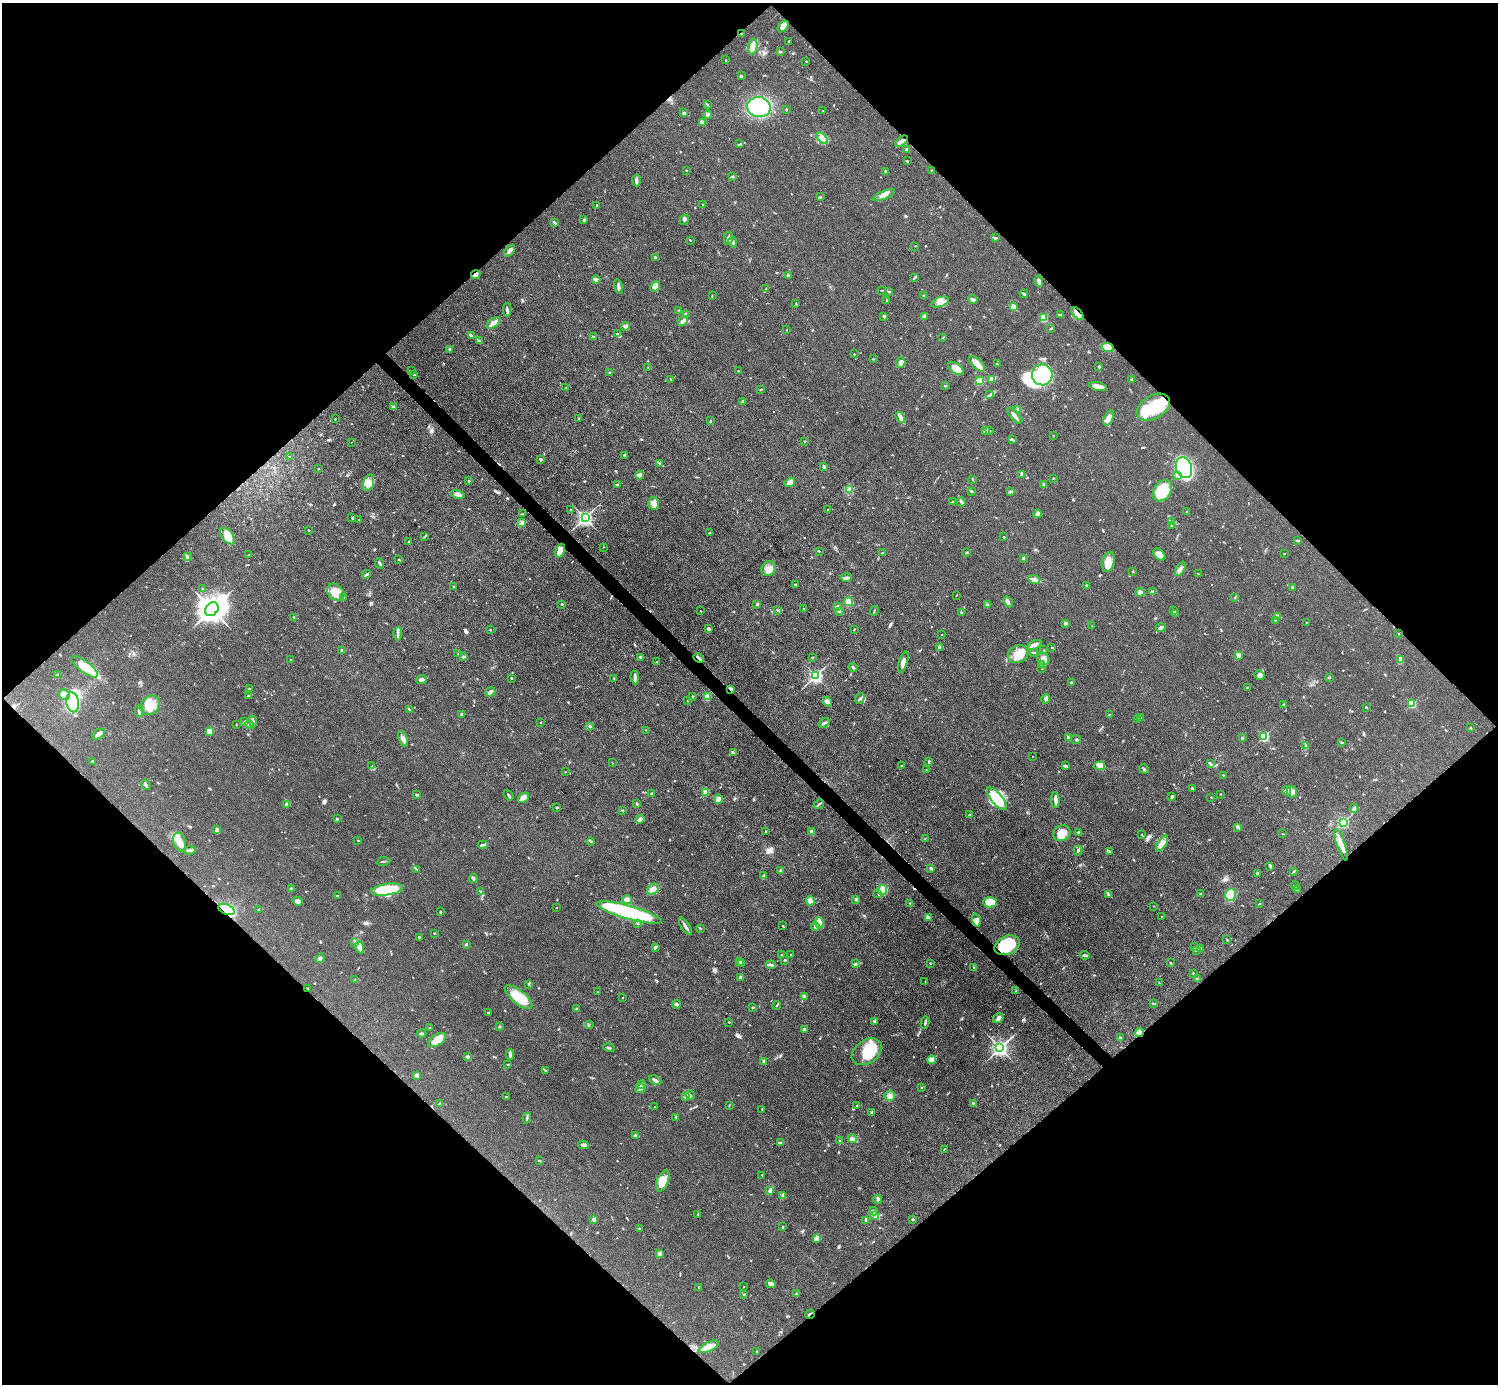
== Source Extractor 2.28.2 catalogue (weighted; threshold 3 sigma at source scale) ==
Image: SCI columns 3-5983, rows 302-5827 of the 5984 x 5984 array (HDU 1 of 3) = the unmasked area's bounding box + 8 px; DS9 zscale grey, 4 x 4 block average (1 PNG px = mean of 4 x 4 image px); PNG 1500 x 1386 px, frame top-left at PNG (2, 3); each listed source drawn as its Kron ellipse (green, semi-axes under 4 px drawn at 4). Shown black and unused: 51% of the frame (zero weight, under 3 of 4 exposures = <1% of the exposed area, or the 3 px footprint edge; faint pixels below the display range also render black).
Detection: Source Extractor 2.28.2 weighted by HDU 2 'WHT'. Background 0.0797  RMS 0.0063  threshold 0.0285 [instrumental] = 3 sigma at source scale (4.5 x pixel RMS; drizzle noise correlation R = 1.50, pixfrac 1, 0.05/0.05 arcsec/px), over >= 5 px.
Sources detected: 688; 8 inside a brighter object's white glare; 2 cosmic-ray / hot-pixel residue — neither listed nor drawn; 13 coinciding with a brighter row at this scale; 31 inside a brighter listed object's ellipse — not listed separately; of the other 634, all 500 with FLUX_AUTO >= 1.47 (the completeness limit of this list) listed and drawn (134 fainter detections not listed), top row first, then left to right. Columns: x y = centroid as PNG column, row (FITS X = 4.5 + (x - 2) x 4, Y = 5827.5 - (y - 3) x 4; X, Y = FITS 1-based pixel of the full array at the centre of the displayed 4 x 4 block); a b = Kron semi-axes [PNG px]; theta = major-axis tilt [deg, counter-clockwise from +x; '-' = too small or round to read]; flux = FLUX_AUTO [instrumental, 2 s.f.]
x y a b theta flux
783 26 6 4 53 30
742 34 2 2 - 2.4
789 41 2 2 - 2.5
753 46 8 4 81 21
780 52 3 2 - 3.5
726 60 2 2 - 2.5
806 61 2 2 - 1.5
741 76 2 2 - 2.6
708 105 2 2 - 1.6
759 107 12 10 -9 320
786 109 2 2 - 2.2
823 111 2 2 - 1.7
684 113 3 3 - 6
708 114 4 3 - 8.3
702 122 4 3 - 11
822 138 6 3 -45 14
901 141 7 3 37 15
740 144 3 2 - 2.7
907 149 3 2 - 4.3
907 161 3 2 - 2.3
686 170 2 2 - 1.8
931 170 2 2 - 1.5
885 171 2 2 - 1.6
732 176 2 2 - 1.6
636 181 6 3 -86 8.7
884 195 12 3 23 22
820 197 3 2 - 3
597 205 2 2 - 3
703 205 3 2 - 4.7
584 220 3 2 - 3.9
684 220 5 3 - 6.7
554 222 2 2 - 2.9
728 238 7 2 79 10
995 238 3 2 - 3.6
690 240 3 2 - 2.4
733 242 5 2 - 6.9
915 246 2 2 - 1.7
510 251 7 3 51 13
655 257 4 2 - 6.1
476 275 4 3 - 8.7
789 276 2 2 - 2.3
915 277 4 2 - 5.6
596 280 4 3 - 16
1039 281 6 3 -75 13
618 287 7 2 -78 10
655 287 6 2 46 7.6
766 289 4 2 - 3.5
882 290 3 2 - 2.2
889 292 3 2 - 4.6
1024 294 4 2 - 4.9
712 295 2 2 - 1.9
924 296 2 2 - 11
973 299 5 3 - 12
886 300 2 2 - 2
940 302 9 4 20 24
796 303 2 2 - 1.7
1013 306 4 4 - 17
507 310 6 2 -89 8.1
679 310 2 2 - 1.5
1077 313 8 2 -48 23
685 315 3 3 - 8.6
1060 315 3 2 - 3.4
884 316 3 3 - 4.8
924 316 4 3 - 9.3
1043 318 2 2 - 120
683 321 6 3 49 8.7
493 323 8 4 36 19
625 327 4 3 - 7.9
1051 328 4 2 - 4
786 330 2 2 - 1.5
617 334 3 3 - 5.5
471 335 4 2 - 4.6
593 337 3 2 - 3.5
943 337 3 2 - 2
479 341 3 2 - 3.3
1107 347 6 4 -12 65
449 349 2 2 - 4
854 354 2 2 - 1.6
873 359 2 2 - 1.5
901 362 5 4 - 16
977 364 10 5 -44 36
997 364 2 2 - 3.4
1099 367 3 2 - 3.4
648 368 2 2 - 2.3
956 368 9 5 -33 58
412 370 2 2 - 2.6
738 371 2 2 - 2.2
609 372 2 2 - 2.2
414 375 3 2 - 3.7
1042 375 10 10 - 270
671 379 2 2 - 2.5
992 379 4 2 - 55
1132 379 3 2 - 2.4
979 381 4 4 - 43
945 386 3 2 - 2.8
1098 387 9 4 -12 22
566 388 2 2 - 1.6
761 390 3 2 - 2.2
990 395 4 2 - 5.2
742 402 2 2 - 8
393 406 3 2 - 6.2
1153 407 18 11 31 150
1018 410 3 3 - 6.1
1014 416 9 2 -51 21
900 417 6 3 -57 12
578 418 2 2 - 2.4
1109 418 8 4 65 28
335 419 2 2 - 2
710 421 3 2 - 3.1
986 430 2 2 - 3.9
990 431 2 2 - 1.5
1053 436 2 2 - 1.5
1012 439 3 2 - 5.4
805 441 2 2 - 2.5
351 442 2 2 - 2
625 455 3 2 - 3.4
289 456 2 2 - 1.7
540 459 3 2 - 4.6
659 463 4 2 - 4.8
824 466 3 2 - 8.1
1184 468 11 8 -70 320
318 469 2 2 - 1.8
640 475 4 3 - 16
1021 475 3 2 - 5.4
1178 476 4 3 - 7.7
1053 478 2 2 - 2.6
973 479 2 2 - 3
469 481 3 2 - 2.8
790 482 5 3 - 23
368 483 9 5 72 27
617 485 3 2 - 3.7
1043 485 3 2 - 3.6
849 489 2 2 - 1.9
971 491 3 2 - 4.5
1162 491 12 8 52 130
1010 492 4 2 - 9.1
458 494 7 3 -14 20
953 502 4 2 - 3.8
961 502 4 3 - 7.8
654 503 6 5 - 23
570 509 2 2 - 1.7
828 510 2 2 - 2.7
1187 511 3 2 - 3.7
522 514 3 2 - 3.5
1038 514 4 3 - 12
352 518 3 2 - 4.4
585 518 3 3 - 760
358 520 2 2 - 2.6
1172 522 3 2 - 3.8
521 523 3 2 - 4.7
1172 525 4 2 - 3.1
308 530 2 2 - 2.8
709 533 2 2 - 2.8
227 536 9 5 -53 38
425 536 4 2 - 4.8
1004 537 2 2 - 3.7
1298 540 3 2 - 2.6
409 541 2 2 - 2.2
603 547 2 2 - 1.5
560 551 7 4 66 26
819 551 2 2 - 2.5
966 552 3 2 - 4.5
882 553 3 2 - 2.4
1284 554 2 2 - 3.5
249 555 2 2 - 2.1
1159 555 7 4 -44 30
187 557 4 2 - 4.1
1023 558 2 2 - 14
399 560 2 2 - 2.9
1108 562 10 6 74 34
380 563 5 2 - 5.8
769 569 8 7 - 31
1180 569 8 4 60 15
1133 571 2 2 - 2.2
367 574 4 2 - 5.6
1198 574 2 2 - 1.9
846 578 5 2 - 12
1034 579 6 3 -14 13
796 585 2 2 - 13
1087 585 2 2 - 5
454 587 2 2 - 3.5
1292 587 3 2 - 2.8
202 588 3 2 - 3.2
336 592 10 7 -45 85
1140 592 4 3 - 8.5
1152 592 2 2 - 6.4
956 595 2 2 - 2
344 597 2 2 - 4.9
1234 597 2 2 - 2
849 602 4 4 - 33
1008 602 6 3 -61 11
562 604 2 2 - 3.4
757 604 3 2 - 4.9
988 605 4 2 - 8.7
838 607 3 3 - 6.5
212 609 8 6 47 3400
804 609 2 2 - 3.2
777 610 2 2 - 1.5
701 611 2 2 - 2.8
839 611 3 2 - 3.6
874 611 5 2 - 2.9
1173 611 3 2 - 5.7
961 612 2 2 - 2.4
1175 613 3 2 - 4.9
1278 616 4 3 - 6.5
294 617 2 2 - 1.6
1275 620 2 2 - 2.6
1066 623 2 2 - 31
1307 623 2 2 - 2.4
1092 626 2 2 - 1.7
1161 628 5 2 - 6.7
708 629 2 2 - 14
854 629 2 2 - 2.1
490 630 2 2 - 4.3
398 634 7 3 88 9.3
1398 634 2 2 - 1.8
942 635 2 2 - 1.8
1034 645 8 2 25 30
1052 647 2 2 - 2.8
940 648 4 3 - 7.3
342 650 4 3 - 5.1
1044 650 3 2 - 2.5
1034 652 3 2 - 2.6
458 654 2 2 - 1.9
1018 654 10 8 25 53
1239 655 4 3 - 15
463 657 3 2 - 5.5
640 657 3 3 - 5.4
699 658 6 2 -43 14
812 658 2 2 - 2.6
290 659 2 2 - 2.5
1043 659 7 5 -52 25
1400 660 4 3 - 6.8
656 662 2 2 - 1.6
903 662 11 3 72 20
1041 665 2 2 - 3.7
85 667 16 5 -37 94
853 668 4 2 - 6.2
1042 668 2 2 - 2
57 675 3 2 - 4.6
1260 675 5 4 - 18
816 676 3 2 - 850
1329 677 3 2 - 4.5
511 678 2 2 - 2.9
614 678 2 2 - 1.8
635 678 7 2 -83 10
421 679 5 3 - 8.6
1071 683 3 2 - 4.1
1247 687 2 2 - 1.9
249 688 2 2 - 2
730 689 3 2 - 4.8
490 692 5 2 - 14
64 695 6 5 - 30
249 696 4 2 - 6.9
693 696 3 2 - 2
707 697 4 4 - 29
860 699 6 2 49 6
1046 699 5 2 - 7.2
687 701 2 2 - 1.6
73 702 10 6 -80 320
827 702 5 4 - 13
1412 704 2 2 - 130
150 705 10 8 47 60
1284 705 3 2 - 5.6
1366 707 2 2 - 7.1
409 709 4 2 - 3.2
139 711 6 2 -88 9.6
462 714 3 2 - 3.8
1109 715 2 2 - 3.4
1141 718 4 2 - 4
1138 720 3 2 - 3.9
245 721 3 2 - 3
253 721 5 3 - 11
541 722 2 2 - 2.4
824 723 6 2 32 5.5
236 725 2 2 - 1.9
250 725 4 3 - 7.6
590 726 3 2 - 5
1470 728 2 2 - 2.6
646 730 3 2 - 2.1
210 731 3 3 - 20
98 734 7 4 37 23
1264 736 2 2 - 290
1068 737 3 2 - 5.4
1242 738 2 2 - 3.9
403 739 8 3 -68 23
1076 739 5 2 - 4.7
1342 743 3 2 - 1.9
1306 746 3 2 - 3
733 752 3 2 - 4.2
1033 757 2 2 - 2.5
92 761 2 2 - 2.9
929 761 4 2 - 4.2
612 763 2 2 - 1.5
1210 763 4 2 - 7
372 766 3 2 - 1.8
901 766 2 2 - 3
1065 766 4 2 - 8.4
1100 766 5 3 - 12
1144 769 5 2 - 6
926 770 2 2 - 1.6
565 772 2 2 - 1.5
1223 775 2 2 - 2.2
146 785 5 2 - 8.1
1192 789 3 2 - 6
1286 791 5 4 - 11
706 792 2 2 - 76
1292 792 6 5 - 27
652 793 3 2 - 4.7
1220 794 2 2 - 5.4
416 795 3 2 - 4.6
508 795 6 2 -54 5.9
1172 797 3 2 - 8
1211 797 2 2 - 1.6
523 798 6 4 38 24
718 799 5 3 - 9.3
997 799 14 5 -50 87
1055 800 8 2 -86 20
637 803 4 2 - 4.5
287 804 2 2 - 2.9
819 804 5 2 - 6.6
557 807 3 2 - 3.1
1354 808 4 2 - 6.4
622 810 2 2 - 2.1
970 815 2 2 - 13
337 819 3 2 - 4.4
640 819 4 3 - 17
1343 822 2 2 - 380
1238 827 4 2 - 3.1
217 830 4 2 - 4.1
766 831 2 2 - 2.7
811 832 2 2 - 31
1078 832 3 2 - 4.9
1062 833 9 7 31 36
1282 834 2 2 - 2.2
1142 835 2 2 - 1.8
925 839 3 2 - 2.4
358 840 2 2 - 2.9
591 841 4 2 - 4.6
179 842 9 6 -76 31
1162 843 9 3 58 20
483 845 5 2 - 5.6
1341 845 16 4 -71 38
190 850 6 2 6 9.4
1078 851 5 2 - 5.8
1109 852 2 2 - 2
384 861 7 2 9 4.2
1269 866 3 2 - 2.9
931 868 2 2 - 22
417 869 3 2 - 3
781 871 4 2 - 14
1294 871 3 2 - 2.2
1257 873 3 2 - 6.6
763 876 2 2 - 2.5
473 878 4 2 - 5.9
1295 886 4 2 - 5.5
291 889 3 3 - 7
653 889 6 4 40 16
387 890 16 5 8 180
883 890 5 4 - 42
1297 890 2 2 - 5
480 891 3 2 - 2.6
878 894 2 2 - 2
1108 894 2 2 - 2
1200 894 2 2 - 2.1
1230 895 6 5 - 99
337 896 2 2 - 2
856 899 2 2 - 6.3
627 900 4 2 - 8.6
298 901 5 4 - 13
810 901 4 3 - 35
990 902 7 5 0 71
910 903 2 2 - 1.9
1259 904 4 2 - 2.2
1153 906 2 2 - 1.7
556 908 2 2 - 3.1
227 909 8 5 -24 190
259 909 2 2 - 2.5
440 912 3 2 - 3
629 913 34 6 -15 460
1162 916 2 2 - 1.7
929 918 3 3 - 13
976 920 7 4 -71 14
819 922 5 4 - 40
638 924 2 2 - 1.8
685 926 10 2 -57 13
783 926 3 2 - 2.3
815 926 4 3 - 9
700 928 2 2 - 3.6
434 933 2 2 - 2.1
419 937 2 2 - 2.9
1227 939 2 2 - 3
354 942 2 2 - 2.6
466 944 2 2 - 4.9
1007 945 13 9 24 190
359 947 6 4 -69 18
655 947 3 2 - 8.1
1194 947 3 2 - 2.5
1200 948 3 2 - 2.6
1197 950 2 2 - 2.5
781 955 3 2 - 2.1
791 955 2 2 - 2.3
1085 955 4 2 - 8.4
320 958 5 4 - 11
784 960 3 3 - 3.9
740 961 3 2 - 4.2
856 963 3 2 - 2.9
930 963 3 2 - 2
1171 963 2 2 - 2
742 964 3 2 - 4.7
771 965 5 2 - 7.8
974 968 3 2 - 2.4
1193 973 2 2 - 2.2
741 977 4 3 - 6.6
1197 978 2 2 - 2.6
355 980 3 2 - 2.7
925 981 2 2 - 1.8
1159 983 3 2 - 3.5
529 985 3 2 - 3.1
307 988 2 2 - 2.3
1016 991 2 2 - 2.6
597 992 2 2 - 1.5
519 997 17 6 -40 92
804 997 3 2 - 12
622 998 2 2 - 1.6
1154 1003 2 2 - 2.4
677 1004 4 3 - 8.1
777 1005 4 2 - 3.1
753 1007 2 2 - 2.9
576 1008 2 2 - 2.9
488 1013 3 2 - 3.4
998 1018 6 4 34 12
875 1021 3 3 - 5.3
729 1022 2 2 - 2.2
925 1022 6 2 80 6.7
589 1024 2 2 - 1.9
500 1026 2 2 - 3.6
430 1028 2 2 - 1.9
805 1030 3 2 - 12
422 1033 4 2 - 4.2
1139 1033 4 3 - 29
1120 1038 3 2 - 7.2
437 1040 10 5 35 69
609 1048 5 2 - 5.3
1000 1048 3 3 - 1300
867 1052 16 11 34 100
510 1054 5 3 - 9.8
467 1057 4 2 - 5.1
932 1060 4 3 - 39
764 1062 3 2 - 9.5
507 1064 2 2 - 2.7
545 1070 4 2 - 3.6
417 1075 4 3 - 6.5
655 1080 7 2 -29 11
641 1085 4 2 - 11
922 1087 3 2 - 2.9
640 1089 5 2 - 6.9
690 1095 4 2 - 4.9
890 1096 5 5 - 19
506 1097 2 2 - 2.7
686 1097 2 2 - 2.5
973 1103 2 2 - 2.8
440 1104 3 2 - 2.8
729 1105 3 2 - 2.3
857 1106 2 2 - 1.6
654 1107 2 2 - 1.5
762 1109 2 2 - 1.8
872 1112 2 2 - 4.8
676 1117 3 2 - 2.4
527 1118 5 2 - 5
636 1135 4 2 - 4.5
852 1139 4 3 - 11
840 1141 3 2 - 2.7
780 1142 4 2 - 3.6
583 1145 5 2 - 8.8
944 1149 3 2 - 1.6
539 1161 2 2 - 2.3
762 1175 2 2 - 1.5
663 1181 11 5 68 58
770 1191 4 3 - 7.3
783 1196 4 2 - 4.2
878 1199 4 2 - 4.9
874 1211 4 2 - 3.6
698 1214 2 2 - 1.9
874 1215 3 3 - 9
913 1219 3 2 - 3.1
594 1220 2 2 - 15
866 1220 3 2 - 4.3
783 1227 2 2 - 2.4
639 1229 3 2 - 4.6
816 1239 4 3 - 6.9
660 1253 4 2 - 5
771 1284 5 3 - 25
743 1287 2 2 - 1.8
698 1288 4 2 - 2
744 1294 2 2 - 2.9
796 1294 3 2 - 5
810 1314 5 2 - 7.6
709 1347 11 4 25 50
756 1351 2 2 - 1.8
Overlapping masked pixels (flux is a lower limit): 8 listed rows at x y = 1077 313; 1107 347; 699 658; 730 689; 227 909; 1007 945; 1139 1033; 810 1314
Diffuse or blended objects may show on this block-average render without a row.